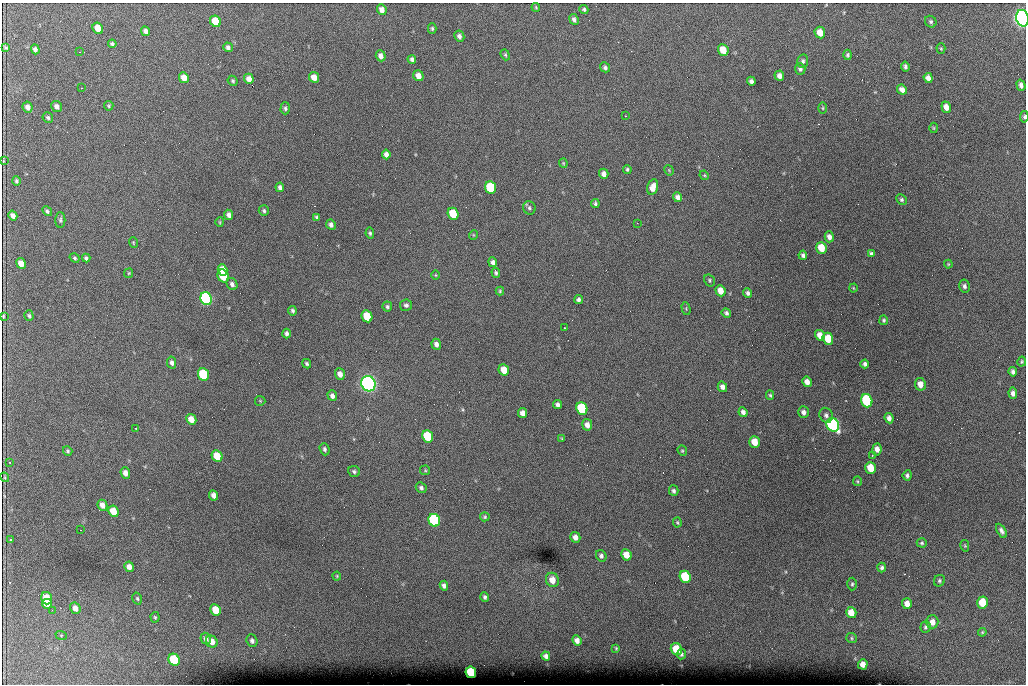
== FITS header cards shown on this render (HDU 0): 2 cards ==
NAXIS1  =                 1024 /fastest changing axis
NAXIS2  =                  682 /next to fastest changing axis

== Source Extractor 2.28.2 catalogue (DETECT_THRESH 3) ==
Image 1024 x 682 px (HDU 0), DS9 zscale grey, 1 PNG px = 1 image px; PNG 1028 x 686 px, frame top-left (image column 1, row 682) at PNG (2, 3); each listed source drawn as its Kron ellipse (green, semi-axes under 4 px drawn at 4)
Background 3710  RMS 40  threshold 120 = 3 sigma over >= 5 px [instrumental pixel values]
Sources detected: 209; all 209 listed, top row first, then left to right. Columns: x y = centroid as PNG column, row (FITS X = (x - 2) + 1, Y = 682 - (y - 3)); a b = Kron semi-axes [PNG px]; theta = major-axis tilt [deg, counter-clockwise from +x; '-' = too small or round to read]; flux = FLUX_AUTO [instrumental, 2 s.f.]
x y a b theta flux
536 7 4 3 - 3.1e+03
584 9 4 4 - 4.5e+03
382 10 5 4 - 1.5e+04
1022 18 8 6 -77 1.8e+06
574 19 6 4 -66 7.7e+03
215 21 6 5 - 5.8e+04
931 22 6 5 - 5.2e+03
98 28 6 5 - 3.4e+04
432 28 5 4 - 4.5e+03
146 31 5 4 - 9.5e+03
820 32 6 5 - 3.1e+04
459 36 6 5 - 8.8e+03
112 44 4 4 - 5.3e+03
6 47 4 3 - 4.0e+03
228 47 5 4 - 7.1e+03
35 49 5 4 - 8.1e+03
941 49 5 4 - 3.0e+03
723 50 6 5 - 4.4e+04
79 52 2 2 - 1.5e+03
505 55 6 4 -68 3.8e+03
848 55 5 4 - 4.6e+03
381 56 5 5 - 1.2e+04
412 59 4 4 - 6.6e+03
803 61 7 5 78 6.0e+03
905 66 5 3 - 6.3e+03
605 67 5 4 - 6.6e+03
800 69 5 5 - 7.0e+03
418 76 5 5 - 2.1e+04
779 76 5 5 - 1.2e+04
314 77 5 5 - 2.4e+04
184 78 5 4 - 2.2e+04
928 78 5 4 - 1.3e+04
249 79 5 4 - 1.6e+04
233 81 5 4 - 4.2e+03
751 81 5 4 - 8.5e+03
1021 85 6 4 -73 1.0e+04
81 88 3 2 - 7.0e+03
902 89 5 4 - 1.2e+04
57 106 6 5 - 1.0e+04
109 106 5 4 - 3.6e+03
28 107 5 5 - 1.2e+04
946 107 5 4 - 2.0e+04
285 108 6 4 89 5.8e+03
823 108 5 3 - 2.9e+03
625 116 3 2 - 5.8e+03
1024 117 6 4 80 4.5e+03
48 118 5 5 - 4.9e+03
933 128 5 3 - 2.6e+03
386 154 5 4 - 1.2e+04
3 161 3 2 - 1.8e+03
563 163 4 4 - 2.7e+03
627 169 4 4 - 4.3e+03
669 170 5 3 - 2.9e+03
604 174 5 4 - 1.3e+04
704 175 5 4 - 2.9e+03
16 181 5 4 - 4.9e+03
280 187 5 4 - 8.0e+03
491 187 6 5 - 1.8e+05
653 187 8 5 75 2.3e+04
678 197 5 4 - 1.2e+04
902 200 5 4 - 5.4e+03
595 203 4 3 - 4.5e+03
529 208 7 6 - 5.8e+03
47 211 5 4 - 5.4e+03
264 211 5 5 - 4.8e+03
453 214 6 5 - 8.3e+04
13 215 5 4 - 1.2e+04
229 215 5 4 - 1.0e+04
317 217 4 3 - 4.9e+03
60 220 8 5 89 5.5e+03
220 222 5 4 - 3.0e+03
637 223 2 2 - 1.2e+03
331 225 5 4 - 9.0e+03
370 233 6 4 -80 4.8e+03
473 235 5 3 - 2.1e+03
829 237 5 4 - 1.1e+04
133 243 6 3 -71 2.4e+03
821 248 6 5 - 4.8e+04
871 254 4 4 - 4.9e+03
803 255 4 3 - 6.3e+03
75 258 5 4 - 4.1e+03
86 258 4 3 - 6.7e+03
493 262 5 4 - 8.8e+03
21 263 6 4 -63 2.4e+04
948 264 4 4 - 2.9e+03
222 270 6 4 -72 5.0e+04
129 273 5 4 - 2.8e+03
496 273 5 4 - 4.6e+03
435 275 4 3 - 2.2e+03
223 276 7 5 -62 1.2e+05
710 280 6 5 - 4.3e+03
232 284 6 5 - 8.4e+03
964 286 6 5 - 7.6e+03
853 288 4 3 - 2.1e+03
500 291 4 4 - 3.3e+03
720 291 6 5 - 2.6e+04
748 293 5 4 - 6.7e+03
206 299 6 5 - 7.0e+05
578 300 4 4 - 6.6e+03
406 305 6 5 - 6.7e+03
387 307 5 5 - 4.7e+03
686 309 6 4 -76 2.9e+03
292 311 5 4 - 5.9e+03
726 313 5 4 - 6.0e+03
3 316 4 2 - 3.2e+03
29 316 5 4 - 4.8e+03
367 316 6 5 - 7.8e+04
884 320 5 4 - 4.3e+03
565 328 3 2 - 1.8e+03
287 334 5 3 - 7.2e+03
820 335 5 5 - 2.5e+04
828 339 6 5 - 5.2e+04
436 344 5 4 - 1.0e+04
1022 362 5 4 - 3.4e+03
172 363 6 4 -79 8.0e+03
307 364 5 4 - 4.9e+03
865 364 4 3 - 5.8e+03
504 370 6 5 - 4.2e+04
1013 372 5 4 - 7.4e+03
203 374 6 5 - 2.1e+05
340 374 5 5 - 1.7e+04
807 382 5 4 - 1.5e+04
368 384 8 7 - 1.5e+06
920 384 6 5 - 2.1e+04
722 387 5 4 - 1.2e+04
1013 393 6 4 -86 9.6e+03
770 395 5 4 - 3.9e+03
332 396 5 4 - 8.9e+03
260 401 5 5 - 2.9e+03
867 401 6 5 - 2.6e+05
557 405 4 4 - 8.5e+03
582 408 6 5 - 2.1e+05
743 412 5 4 - 1.0e+04
803 412 6 5 - 1.0e+04
522 413 5 4 - 1.5e+04
826 415 8 6 -65 8.8e+03
889 418 5 4 - 1.1e+04
191 419 5 5 - 2.7e+04
587 425 6 5 - 1.5e+04
833 425 7 6 - 9.3e+05
136 428 3 2 - 2.4e+03
428 436 6 5 - 1.4e+05
562 438 3 3 - 2.5e+03
755 442 6 5 - 4.0e+04
324 449 6 5 - 6.5e+03
877 449 6 4 83 1.5e+04
68 451 5 4 - 4.3e+03
682 451 5 4 - 3.4e+03
872 455 3 2 - 5.9e+03
217 456 6 5 - 6.2e+04
10 463 2 2 - 1.8e+03
871 468 6 5 - 5.1e+04
425 470 5 5 - 3.3e+03
354 471 6 5 - 5.3e+03
125 473 5 4 - 1.5e+04
907 475 5 4 - 6.6e+03
5 477 5 3 - 2.9e+03
857 481 5 4 - 3.2e+03
421 488 6 5 - 7.0e+03
674 491 5 4 - 6.4e+03
214 495 5 4 - 1.5e+04
102 505 5 4 - 1.6e+04
113 511 6 5 - 4.3e+04
485 517 5 4 - 4.2e+03
434 520 6 5 - 4.3e+05
677 523 5 4 - 3.4e+03
80 530 2 2 - 1.5e+03
1001 531 8 4 -58 8.7e+03
575 537 5 5 - 1.4e+04
11 540 4 3 - 2.6e+03
922 543 5 4 - 4.1e+03
965 546 6 4 -77 3.3e+03
626 555 6 5 - 3.2e+04
601 556 6 5 - 7.4e+03
129 567 5 4 - 1.6e+04
882 568 5 4 - 6.0e+03
337 576 4 4 - 2.6e+03
685 577 6 5 - 1.4e+05
552 580 7 6 - 2.7e+04
939 581 6 5 - 5.0e+03
852 584 6 4 88 4.4e+03
444 586 5 4 - 8.2e+03
485 597 4 3 - 5.4e+03
47 598 6 5 - 5.0e+04
137 598 6 4 -74 4.2e+03
982 602 6 5 - 7.8e+04
47 604 5 5 - 2.8e+04
907 604 5 5 - 2.0e+04
75 608 6 5 - 1.7e+04
52 610 2 2 - 1.5e+03
216 610 6 5 - 5.0e+04
851 613 6 5 - 3.5e+04
155 617 5 4 - 3.5e+03
932 622 6 6 - 2.0e+04
925 627 6 5 - 5.0e+03
982 632 4 4 - 2.7e+03
61 635 6 4 -18 2.0e+03
851 638 5 5 - 4.1e+03
206 639 6 5 - 9.0e+03
577 640 5 4 - 1.4e+04
252 641 6 5 - 8.0e+03
212 642 6 5 - 2.7e+04
616 648 3 2 - 2.7e+03
676 649 6 5 - 7.2e+04
681 654 5 4 - 5.3e+03
546 656 5 4 - 8.5e+03
174 660 6 5 - 1.6e+05
863 664 5 5 - 2.0e+04
471 672 6 5 - 1.5e+05
At the frame edge (FLAGS 8, measured only in part): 3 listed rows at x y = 1022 18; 1024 117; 3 316

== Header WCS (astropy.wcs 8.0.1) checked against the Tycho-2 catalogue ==
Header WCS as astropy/WCSLIB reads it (CRVAL/CRPIX/CD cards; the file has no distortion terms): RA---TAN/DEC--TAN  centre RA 07:06:07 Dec +31:10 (106.53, +31.16 deg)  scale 1.43 arcsec/px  FOV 24.4' x 16.3'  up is -93 deg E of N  parity flipped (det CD > 0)
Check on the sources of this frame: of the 60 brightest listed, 8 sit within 1.5 arcsec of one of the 16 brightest Tycho-2 stars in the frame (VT <= 12.35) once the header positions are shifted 0.28 arcsec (0.27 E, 0.07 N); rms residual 0.51 arcsec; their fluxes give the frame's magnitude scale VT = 25.12 - 2.5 log10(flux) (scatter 0.25 mag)
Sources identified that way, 8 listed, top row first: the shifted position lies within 1.5 arcsec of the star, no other Tycho-2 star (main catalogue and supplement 1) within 3.0 arcsec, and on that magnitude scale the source's flux lands within +1.5 / -3 mag of the star's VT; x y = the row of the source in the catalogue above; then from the Tycho-2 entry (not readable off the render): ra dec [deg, ICRS J2000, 3 dp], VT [Tycho-2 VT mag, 2 dp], TYC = Tycho-2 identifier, HIP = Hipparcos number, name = IAU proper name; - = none
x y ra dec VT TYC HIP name
491 187 106.458 +31.151 12.35 2438-728-1 - -
203 374 106.551 +31.041 11.84 2438-663-1 - -
368 384 106.552 +31.106 9.20 2438-180-1 - -
867 401 106.550 +31.305 11.61 2438-184-1 - -
582 408 106.559 +31.192 11.79 2438-1039-1 - -
833 425 106.562 +31.292 10.01 2438-106-1 - -
434 520 106.614 +31.135 11.36 2438-550-1 - -
471 672 106.684 +31.152 11.76 2438-931-1 - -